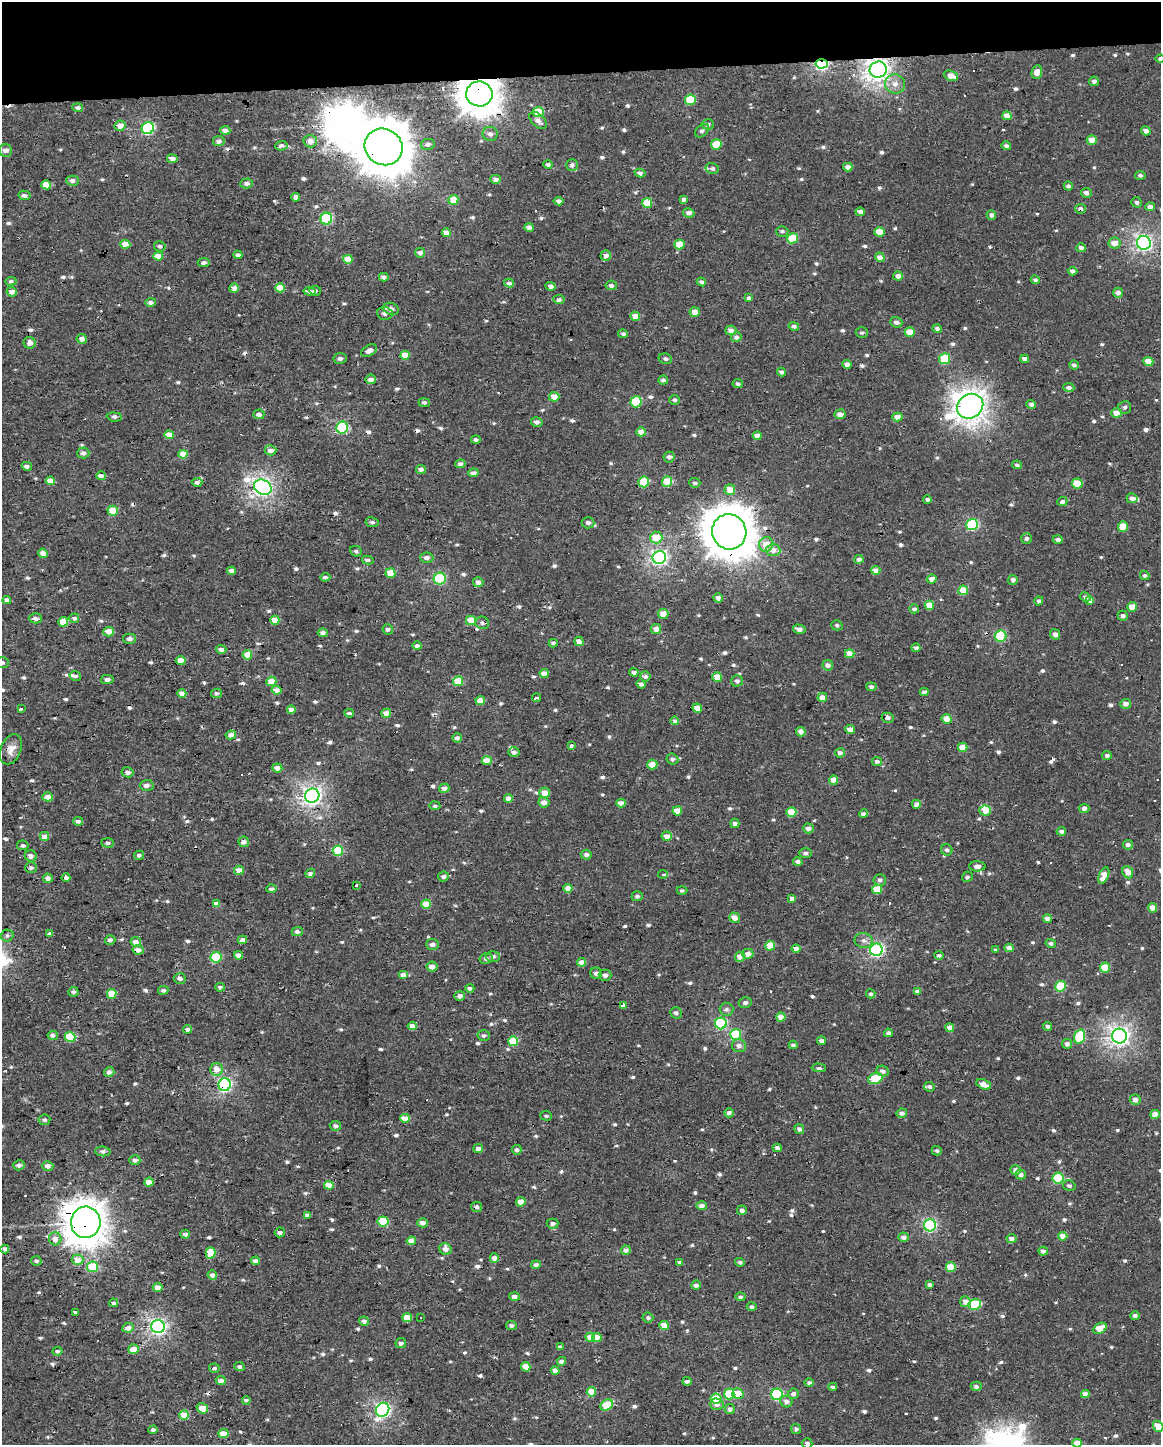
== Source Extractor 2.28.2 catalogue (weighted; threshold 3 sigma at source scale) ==
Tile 3 of 4 x 3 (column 3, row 1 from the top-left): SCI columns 2319-3477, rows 2897-4339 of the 4636 x 4388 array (HDU 1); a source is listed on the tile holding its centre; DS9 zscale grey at full resolution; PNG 1163 x 1447 px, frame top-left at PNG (2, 2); each listed source drawn as its Kron ellipse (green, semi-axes under 4 px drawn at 4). Shown black and unused: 5% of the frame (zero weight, under 2 of 3 exposures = <1% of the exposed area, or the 3 px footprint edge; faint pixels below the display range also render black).
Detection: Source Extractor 2.28.2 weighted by HDU 2 'WHT'; one run over the whole footprint, this tile lists its part. Background -0.00111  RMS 0.003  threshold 0.0136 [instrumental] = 3 sigma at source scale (4.5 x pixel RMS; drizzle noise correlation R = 1.50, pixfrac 1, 0.0396/0.0396 arcsec/px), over >= 5 px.
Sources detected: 796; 1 inside a brighter object's white glare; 27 cosmic-ray / hot-pixel residue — neither listed nor drawn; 8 inside a brighter listed object's ellipse — not listed separately; of the other 760, all 500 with FLUX_AUTO >= 0.682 (the completeness limit of this list) listed and drawn (260 fainter detections not listed), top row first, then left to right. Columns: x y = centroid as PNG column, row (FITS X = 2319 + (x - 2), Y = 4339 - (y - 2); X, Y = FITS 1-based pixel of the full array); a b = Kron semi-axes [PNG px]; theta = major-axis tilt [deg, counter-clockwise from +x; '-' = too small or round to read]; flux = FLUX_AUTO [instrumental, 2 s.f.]
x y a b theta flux
1160 58 5 4 - 0.73
822 64 6 4 4 53
878 70 8 8 - 180
1037 72 7 5 79 2.4
951 76 7 5 -20 2.7
1094 81 5 4 - 0.95
895 84 10 9 - 2.4
479 94 13 12 - 530
690 100 5 5 - 13
78 108 5 4 - 0.97
538 112 5 5 - 8.7
1007 116 5 4 - 3.1
538 121 10 6 -45 1.7
708 124 6 5 - 1.1
120 126 5 5 - 2.8
148 128 6 5 - 38
225 130 5 4 - 1.6
702 131 8 5 43 1.1
1146 131 5 4 - 1.6
490 134 7 7 - 1.3
1092 140 5 4 - 3.1
219 141 6 5 - 1.4
310 141 6 6 - 2.3
428 144 7 5 9 1.2
716 144 5 5 - 7.5
281 146 6 5 - 1.1
1006 146 5 4 - 0.83
384 147 19 18 - 1300
6 151 6 6 - 1.8
172 159 5 4 - 1.7
548 165 4 4 - 0.96
572 165 6 5 - 1.1
848 167 5 4 - 2
712 168 7 5 -12 0.7
640 173 5 4 - 1.3
1140 175 5 4 - 0.71
496 179 5 4 - 1.5
73 181 6 5 - 1.1
246 183 6 5 - 0.99
46 185 5 4 - 5.1
1068 186 5 4 - 0.74
1086 193 5 5 - 1.2
25 195 6 4 -11 0.97
296 197 4 4 - 1.6
684 199 4 4 - 1.2
453 200 5 4 - 5.1
559 201 5 4 - 1.3
1137 202 5 5 - 0.72
647 203 5 5 - 6.4
1150 207 5 4 - 1.6
1080 209 5 5 - 1.2
860 212 4 4 - 1.7
689 213 5 4 - 1.5
991 215 5 4 - 1.1
326 219 6 6 - 28
529 228 4 4 - 2
782 231 6 5 - 0.75
879 232 5 4 - 4.1
446 233 4 4 - 2.4
792 238 5 5 - 8.7
1115 243 6 5 - 2.7
1144 243 7 7 - 93
125 244 5 4 - 4
679 245 5 5 - 4.9
160 246 6 5 - 0.76
1081 248 5 4 - 1.1
420 253 5 5 - 1.5
238 255 4 4 - 0.95
606 255 5 5 - 1.9
158 256 5 4 - 3
880 257 5 4 - 2.2
348 259 4 4 - 4.7
204 263 6 4 4 1
1072 271 5 4 - 1.2
898 276 5 4 - 1.7
384 277 5 4 - 1.3
1035 280 4 4 - 0.68
11 281 6 4 5 0.83
701 282 5 4 - 0.9
509 283 5 4 - 0.94
611 285 5 5 - 1
551 286 5 4 - 1.4
234 288 5 4 - 2.4
280 288 5 4 - 5
309 291 6 4 -8 1.1
315 291 6 5 - 0.74
12 292 5 4 - 2.1
1118 293 5 4 - 1.5
749 298 4 4 - 0.92
559 300 5 4 - 0.87
151 302 5 4 - 1
391 309 8 6 -18 1.6
695 312 5 5 - 2.7
385 314 8 6 -6 1.1
635 316 5 4 - 2.9
896 322 6 5 - 1.2
794 326 5 4 - 0.85
937 328 5 4 - 0.94
731 330 5 5 - 1.5
910 332 5 5 - 4
862 333 6 5 - 0.69
623 334 5 4 - 0.7
736 337 5 5 - 1.1
82 339 5 5 - 1.9
30 343 6 6 - 1.5
369 351 8 5 33 1.5
405 355 5 4 - 3.8
340 358 6 5 - 0.91
665 359 7 5 -13 0.85
944 359 5 5 - 11
1025 359 4 4 - 1.7
1148 361 5 4 - 4.5
847 364 4 4 - 1.7
1074 365 5 4 - 0.94
781 372 4 4 - 1
371 379 5 5 - 1.5
663 380 5 4 - 0.85
738 384 5 4 - 0.76
1069 388 5 4 - 1
554 397 5 5 - 3.6
674 400 5 5 - 0.71
424 402 5 4 - 0.69
636 402 5 5 - 14
1031 404 5 4 - 1.1
970 406 13 12 - 300
1125 407 6 6 - 0.83
1116 413 5 5 - 3.4
259 414 6 5 - 1
840 414 5 5 - 2.2
114 417 8 4 -5 0.8
897 417 5 4 - 2.5
537 422 6 5 - 1.2
342 428 6 6 - 26
641 432 5 4 - 2.3
169 435 4 4 - 3.4
757 436 4 4 - 2.1
476 440 5 4 - 0.85
271 450 6 5 - 1.7
83 453 6 5 - 1
183 454 4 4 - 3.7
669 457 6 5 - 1.1
460 464 5 4 - 1.2
1017 465 5 4 - 0.73
27 466 5 4 - 0.88
421 469 5 4 - 1.5
473 473 5 4 - 1.4
101 476 5 4 - 1.5
50 481 4 4 - 4.4
197 482 5 4 - 1.1
644 482 5 5 - 11
667 482 5 5 - 8.5
695 483 5 5 - 0.75
1077 484 5 5 - 7.4
263 487 9 7 -29 120
730 490 5 5 - 3.7
1132 498 5 5 - 1.3
927 500 4 4 - 0.87
1062 502 5 4 - 0.9
113 511 5 5 - 6.8
372 522 7 5 -10 0.76
588 523 6 5 - 0.88
972 525 6 5 - 27
1123 526 5 5 - 5.7
729 532 18 17 - 960
656 538 6 6 - 6.8
1027 538 5 5 - 0.87
1058 540 5 4 - 0.94
766 544 7 7 - 3.9
773 550 7 6 - 2.5
356 551 6 5 - 0.69
43 553 5 4 - 2.1
659 557 7 6 - 85
427 558 7 5 -5 1.3
859 559 4 4 - 1.1
368 560 6 4 -13 0.69
875 570 5 4 - 2.3
231 571 4 4 - 1.7
390 573 5 5 - 5.4
1145 575 5 4 - 0.75
325 577 5 4 - 0.8
440 578 6 6 - 21
932 579 5 4 - 1.9
1013 580 5 5 - 1.1
478 582 5 5 - 1.6
963 590 5 5 - 6.4
1085 597 5 4 - 0.86
718 598 4 4 - 1.5
7 600 4 4 - 1.3
1090 600 4 4 - 1.7
1039 601 5 4 - 0.72
929 605 5 4 - 5.3
1132 607 5 4 - 4.2
914 609 5 4 - 0.72
663 614 5 5 - 3.3
1123 616 5 5 - 1.1
36 618 6 5 - 1.2
74 618 5 4 - 1.1
275 620 4 4 - 4.2
471 620 5 4 - 5.7
63 622 5 4 - 4.8
482 623 7 6 - 1.1
837 625 5 5 - 0.72
388 629 5 5 - 0.9
656 629 5 5 - 2.1
799 629 6 4 -15 1.6
109 632 5 4 - 3.8
323 633 5 4 - 1.2
1055 634 5 5 - 1.6
1000 636 6 5 - 17
130 639 6 5 - 1.1
579 641 5 4 - 2.6
553 643 4 4 - 0.98
417 646 5 4 - 0.86
916 648 4 3 - 1
221 649 5 4 - 1.4
850 654 5 4 - 3.5
247 655 5 4 - 4.9
181 661 5 4 - 3.8
2 663 7 5 1 0.81
828 665 5 5 - 1.4
634 672 4 4 - 1.3
544 673 4 4 - 2.8
75 676 6 4 -15 0.87
645 676 5 5 - 1.1
717 677 5 4 - 3.5
107 679 6 4 2 1.1
271 681 5 4 - 4.3
458 681 5 5 - 7.6
737 681 6 5 - 0.91
641 684 5 4 - 1.2
871 687 5 4 - 1.2
276 690 5 4 - 2.5
924 692 4 4 - 1.1
182 693 4 4 - 2.7
216 693 5 4 - 0.74
822 697 5 5 - 2.6
536 698 4 3 - 0.95
480 700 5 4 - 2.7
1126 704 5 5 - 1.6
21 708 3 3 - 16
697 708 5 4 - 3.9
291 710 4 4 - 2.5
349 713 5 3 - 0.75
386 713 5 4 - 2.4
888 718 6 5 - 1.1
947 719 5 4 - 4
675 721 4 4 - 1.8
850 729 5 4 - 1.8
801 732 5 4 - 1.6
231 735 5 4 - 2
457 738 5 4 - 1
571 746 4 3 - 2.2
963 747 5 4 - 3.3
11 749 16 10 68 2.5
514 752 6 5 - 1.2
840 753 5 5 - 1.5
1107 755 5 4 - 0.93
672 759 6 5 - 0.99
487 761 5 4 - 4.5
877 761 5 4 - 1.1
652 765 5 5 - 3.6
277 768 5 4 - 2.1
128 772 6 5 - 1.3
834 780 4 4 - 3.3
147 785 7 5 2 1.3
444 788 5 4 - 2
544 793 5 5 - 3.3
312 796 7 7 - 120
48 797 5 4 - 2.3
508 798 4 4 - 2
544 802 5 5 - 2
621 803 5 4 - 2.4
916 804 4 4 - 1.5
435 806 5 4 - 0.76
1084 809 5 4 - 1.6
677 811 5 4 - 3.6
985 811 5 5 - 3.3
791 812 5 5 - 7.4
864 814 4 4 - 0.9
78 821 5 4 - 0.97
735 823 5 4 - 1.3
808 828 5 5 - 1.5
1061 831 5 4 - 1.1
45 836 4 4 - 2.7
667 836 5 4 - 2.5
244 842 5 5 - 2
108 843 6 4 -4 0.77
23 845 6 5 - 0.71
1128 845 5 5 - 1.2
947 850 6 5 - 1
338 851 5 5 - 14
806 853 6 5 - 0.97
139 855 5 4 - 0.92
586 855 5 5 - 1.1
31 856 6 5 - 1.6
798 862 5 4 - 1.4
977 866 8 5 -1 1.7
31 868 6 5 - 0.75
239 870 5 4 - 2.2
1128 872 6 5 - 3
310 873 5 3 - 1
663 874 5 3 - 3.7
1104 875 8 5 67 4
443 877 5 5 - 1.1
967 877 5 5 - 0.71
48 878 5 4 - 1.5
66 878 4 4 - 2
880 880 6 6 - 1.3
356 885 3 3 - 0.76
568 888 4 4 - 3.5
271 889 5 4 - 1
877 889 5 5 - 7.4
682 891 5 4 - 0.71
637 896 5 5 - 0.84
792 898 4 4 - 1.2
216 904 4 4 - 2.6
426 904 5 4 - 6.2
1153 908 4 4 - 3.4
735 918 5 5 - 2.5
1047 919 4 4 - 1.6
297 932 5 4 - 0.98
50 934 4 3 - 1.4
7 936 6 6 - 0.73
110 940 5 4 - 0.96
242 940 5 4 - 1.9
864 940 9 7 -12 1.3
136 942 5 5 - 2.4
1051 943 5 4 - 0.78
432 944 6 5 - 1.2
770 946 5 5 - 5.9
1009 948 4 4 - 2.2
796 949 4 4 - 2.2
138 950 5 4 - 2.1
876 950 6 6 - 58
995 950 3 3 - 0.7
748 954 5 5 - 2.1
238 955 4 4 - 1.6
939 955 5 4 - 0.84
493 956 7 5 2 1
216 957 5 5 - 13
740 957 5 5 - 3
486 959 6 5 - 0.99
582 962 4 4 - 3.4
432 967 5 5 - 1.9
1105 968 5 5 - 6.7
596 973 6 5 - 1.1
403 975 5 4 - 2.2
605 975 6 5 - 1.3
180 978 6 5 - 0.77
1060 986 5 5 - 13
220 987 5 4 - 0.77
470 988 4 3 - 0.96
163 990 5 4 - 0.85
917 991 4 4 - 1.4
73 992 5 4 - 0.79
112 994 5 4 - 7.5
871 994 5 4 - 0.69
460 996 5 4 - 1.4
745 1003 6 5 - 0.95
623 1005 3 3 - 4
726 1009 7 6 - 0.92
676 1013 6 5 - 0.93
781 1017 4 4 - 4.5
721 1023 6 6 - 26
412 1026 5 4 - 2.6
1048 1027 4 4 - 0.81
950 1028 4 4 - 2.2
188 1029 4 4 - 1.2
888 1033 4 4 - 1.3
53 1035 5 4 - 1.2
484 1035 6 5 - 0.78
736 1035 5 5 - 16
1119 1036 7 7 - 130
70 1037 5 5 - 9.7
1079 1037 7 5 71 13
513 1041 5 5 - 9.8
822 1041 4 3 - 1.4
1067 1044 5 5 - 1.2
793 1045 4 4 - 0.73
739 1046 7 6 - 1.4
819 1068 7 3 -2 0.99
217 1069 6 6 - 3
883 1071 6 5 - 1.1
109 1072 5 4 - 1.4
875 1078 7 5 19 12
984 1084 8 4 -25 2.6
225 1085 6 6 - 54
929 1087 5 4 - 0.81
1135 1100 5 5 - 1.9
729 1113 4 4 - 1.1
902 1113 5 4 - 1.3
1155 1114 5 4 - 3.1
546 1116 6 5 - 0.74
405 1118 5 4 - 3.9
44 1120 6 5 - 0.7
335 1126 6 5 - 1
799 1129 5 4 - 1.1
478 1148 5 4 - 1.6
777 1148 4 4 - 1.4
517 1150 5 5 - 1.1
103 1151 8 5 -6 0.97
937 1151 5 4 - 0.72
135 1160 5 4 - 1.3
19 1165 6 5 - 1.1
48 1166 5 4 - 1.8
1016 1170 5 4 - 1.7
1021 1175 5 5 - 1.3
1058 1178 5 5 - 16
149 1182 4 4 - 3.6
329 1185 5 4 - 5.4
1069 1186 6 5 - 0.96
521 1202 5 4 - 3.5
702 1206 5 4 - 1.5
477 1207 6 5 - 1
742 1210 5 5 - 1.2
307 1215 4 4 - 1.2
383 1221 5 5 - 14
86 1222 15 15 - 560
423 1223 5 4 - 1.7
553 1224 6 5 - 1.1
930 1225 6 6 - 35
280 1232 5 5 - 0.89
185 1234 5 4 - 1.2
1063 1236 4 4 - 3.3
904 1237 5 4 - 1.4
1011 1238 5 4 - 1.9
55 1239 6 6 - 2.3
411 1241 4 4 - 3.5
5 1249 4 3 - 1.2
445 1249 6 5 - 2.1
626 1250 5 4 - 1.3
1043 1251 5 4 - 1.4
210 1253 6 5 - 6.8
494 1258 4 4 - 1.7
77 1260 6 5 - 3.1
36 1261 5 4 - 0.69
256 1261 4 4 - 1.7
740 1262 5 4 - 0.7
680 1263 4 4 - 1.2
536 1265 4 4 - 1.2
93 1267 5 5 - 9.8
951 1267 5 5 - 7.9
212 1275 5 4 - 1.5
696 1285 5 4 - 1
930 1285 3 3 - 0.84
158 1287 5 4 - 2
515 1297 5 4 - 1.6
740 1297 5 4 - 0.78
965 1302 5 5 - 2.2
114 1303 4 4 - 0.78
975 1305 6 5 - 13
752 1307 5 4 - 0.78
75 1312 4 3 - 2.2
1135 1316 4 4 - 1.1
420 1317 3 3 - 0.95
648 1317 5 5 - 0.87
407 1318 5 4 - 6
364 1321 5 4 - 1.1
511 1325 5 4 - 1.1
664 1325 5 4 - 5.7
158 1327 6 6 - 84
128 1328 6 5 - 2.4
1100 1328 7 5 30 4.7
590 1337 5 4 - 4.6
597 1338 4 4 - 4.6
401 1343 5 5 - 1.2
560 1347 4 4 - 1
133 1349 5 5 - 3.5
57 1351 5 4 - 0.88
561 1361 4 4 - 1.2
240 1367 5 4 - 0.99
526 1367 5 4 - 3.7
214 1368 5 4 - 0.77
555 1371 4 4 - 2.5
221 1381 5 4 - 1.4
687 1381 4 4 - 0.91
809 1383 5 4 - 0.84
976 1386 5 4 - 0.87
833 1387 4 4 - 0.7
591 1392 5 4 - 5.6
729 1394 5 5 - 12
738 1394 6 5 - 5
777 1394 6 5 - 26
793 1394 5 5 - 1.2
1085 1394 4 4 - 1.7
716 1398 5 5 - 7.9
246 1400 4 3 - 0.7
786 1402 6 5 - 1.6
717 1404 7 5 -2 1.4
607 1405 6 5 - 9.3
202 1408 6 5 - 4.4
730 1409 5 5 - 1.2
383 1410 7 6 - 68
184 1415 5 4 - 5.7
1158 1426 6 5 - 3.7
796 1429 5 4 - 0.77
153 1430 4 4 - 0.87
223 1434 5 4 - 5.4
807 1443 5 5 - 1
1077 1443 4 4 - 3.1
Overlapping masked pixels (flux is a lower limit): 17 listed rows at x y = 822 64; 878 70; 479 94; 384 147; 1080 209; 405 355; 729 532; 656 538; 247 655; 312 796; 244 842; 138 950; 876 950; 225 1085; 477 1207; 86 1222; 738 1394
Isophote crosses this tile's border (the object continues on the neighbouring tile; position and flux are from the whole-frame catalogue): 5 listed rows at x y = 1160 58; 2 663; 1158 1426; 807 1443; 1077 1443